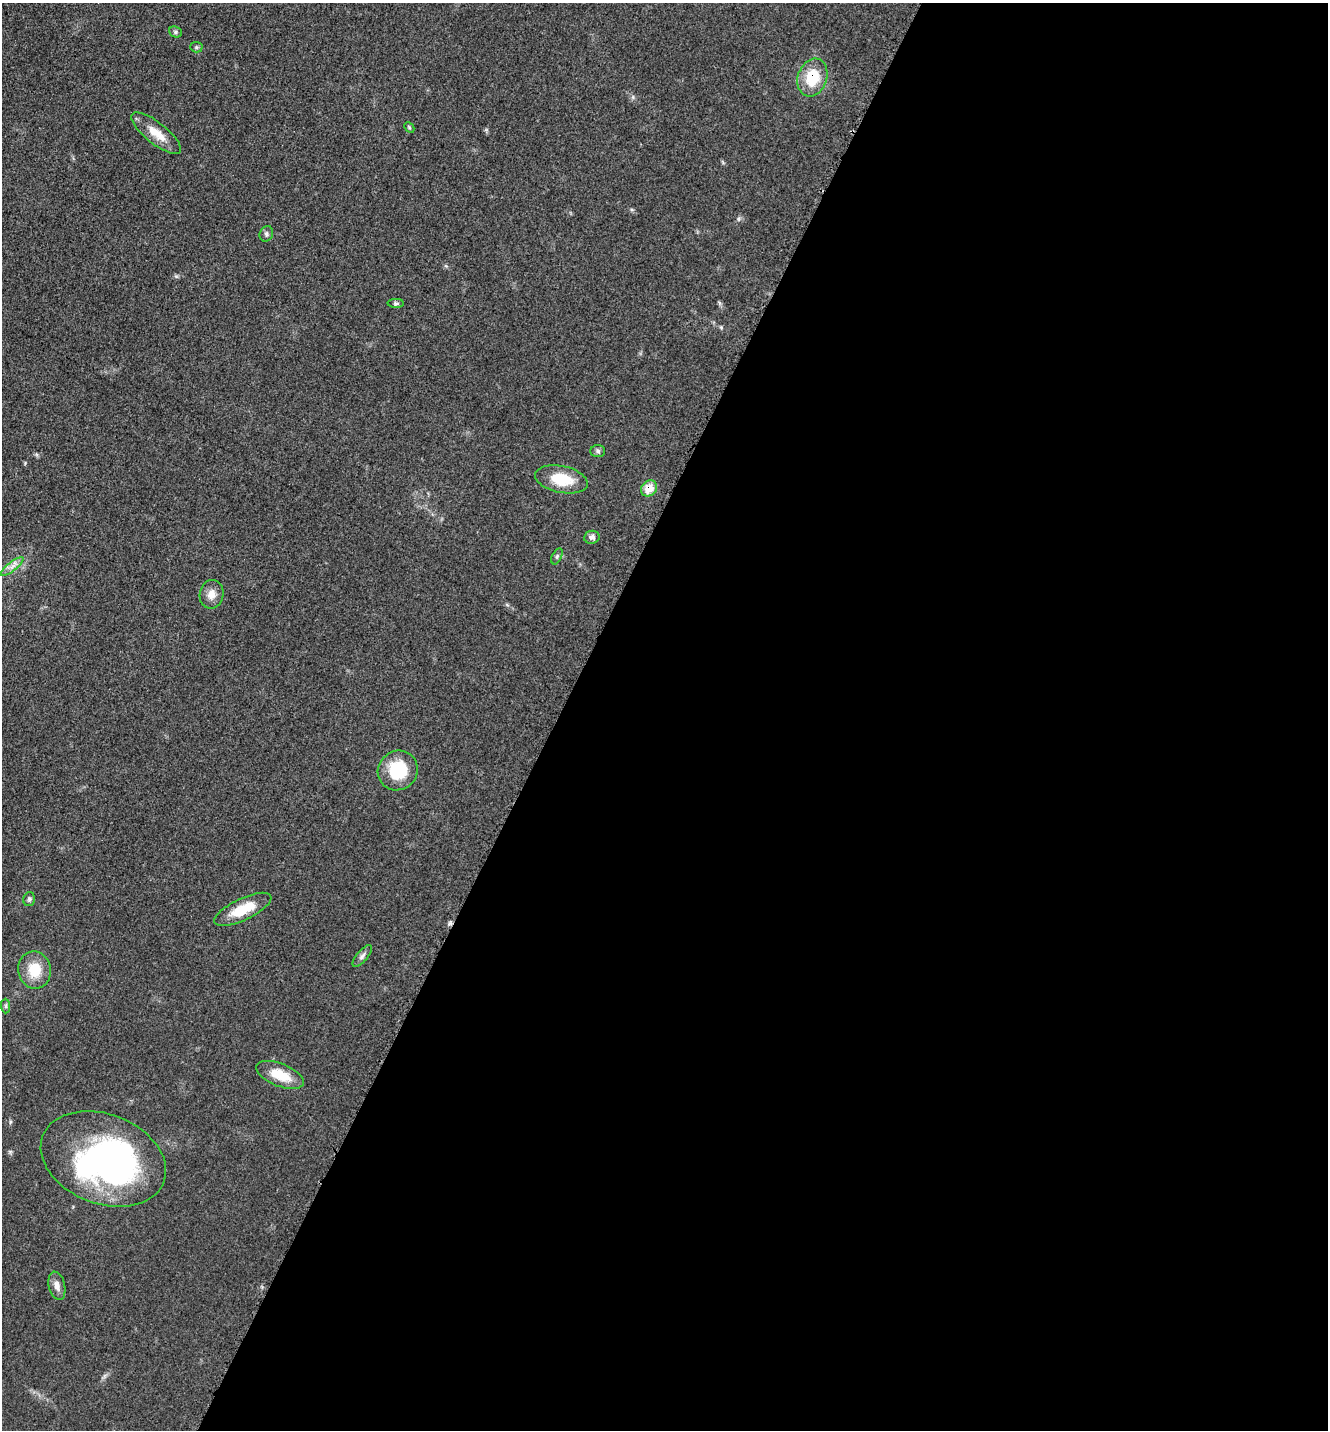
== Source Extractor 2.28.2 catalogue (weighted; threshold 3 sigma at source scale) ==
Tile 12 of 4 x 4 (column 4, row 3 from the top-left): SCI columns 4275-5600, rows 1474-2901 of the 5808 x 5777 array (HDU 1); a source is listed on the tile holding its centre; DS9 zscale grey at full resolution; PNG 1330 x 1432 px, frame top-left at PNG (2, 3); each listed source drawn as its Kron ellipse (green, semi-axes under 4 px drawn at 4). Shown black and unused: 58% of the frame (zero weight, under 3 of 5 exposures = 4% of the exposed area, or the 3 px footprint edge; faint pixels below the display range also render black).
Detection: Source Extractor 2.28.2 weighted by HDU 2 'WHT'; one run over the whole footprint, this tile lists its part. Background 0.0634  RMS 0.006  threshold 0.0271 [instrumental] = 3 sigma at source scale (4.5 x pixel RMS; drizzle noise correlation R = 1.50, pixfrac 1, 0.05/0.05 arcsec/px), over >= 5 px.
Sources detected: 24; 1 inside a brighter object's white glare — neither listed nor drawn; the other 23 listed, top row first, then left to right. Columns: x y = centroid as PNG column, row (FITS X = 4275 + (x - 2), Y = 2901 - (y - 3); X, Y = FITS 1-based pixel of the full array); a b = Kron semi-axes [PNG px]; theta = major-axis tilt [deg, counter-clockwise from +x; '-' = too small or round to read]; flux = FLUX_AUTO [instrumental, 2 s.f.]
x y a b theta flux
175 32 6 5 - 1.2
196 47 6 5 - 0.99
812 77 19 14 71 20
409 127 6 4 -47 0.76
156 133 30 10 -39 11
266 234 8 6 69 1.6
396 303 8 4 0 1.2
598 451 7 6 - 1.5
561 479 27 13 -11 19
649 488 8 7 - 11
592 537 8 6 8 2.4
557 556 8 4 64 1.2
12 567 14 4 38 3.3
211 594 14 12 81 5.5
398 770 20 19 - 27
29 899 7 5 75 1.3
243 909 31 11 25 17
362 956 14 5 51 2.1
35 970 18 16 -80 16
6 1006 7 4 -89 1.1
280 1075 25 11 -22 15
103 1159 65 45 -21 190
57 1286 14 8 -76 4.1
Overlapping masked pixels (flux is a lower limit): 2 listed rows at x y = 812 77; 649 488